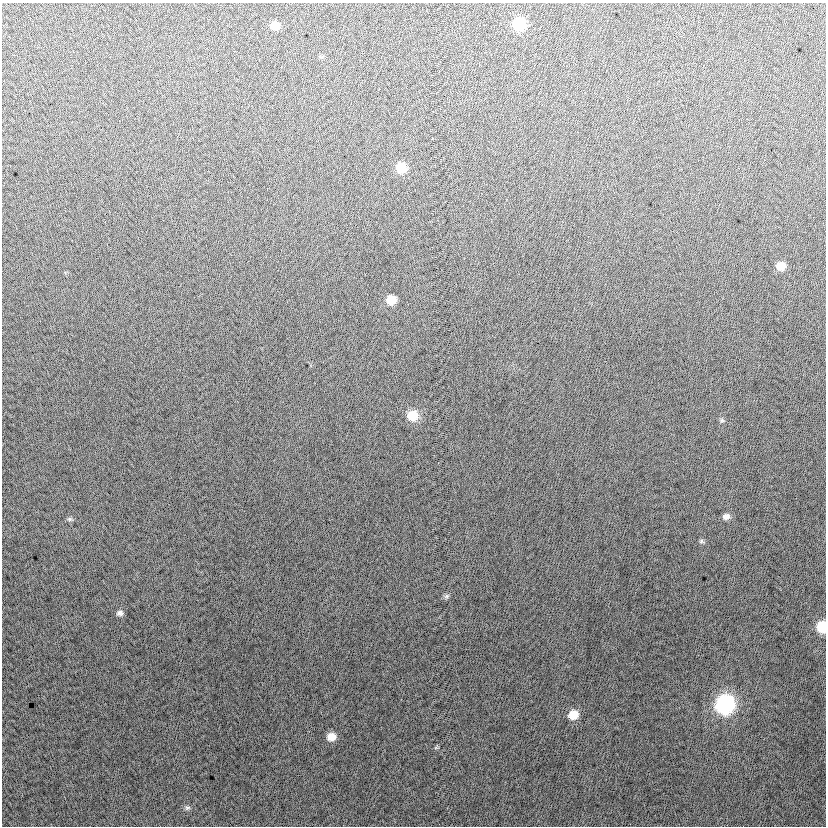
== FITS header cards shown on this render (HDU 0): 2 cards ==
NAXIS1  =                  824
NAXIS2  =                  824

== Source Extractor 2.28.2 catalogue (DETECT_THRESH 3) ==
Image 824 x 824 px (HDU 0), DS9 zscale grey, 1 PNG px = 1 image px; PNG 828 x 828 px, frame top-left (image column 1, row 824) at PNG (2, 3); no overlay
Background 3.48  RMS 13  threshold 38.2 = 3 sigma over >= 5 px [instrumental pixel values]
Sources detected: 18; all 18 listed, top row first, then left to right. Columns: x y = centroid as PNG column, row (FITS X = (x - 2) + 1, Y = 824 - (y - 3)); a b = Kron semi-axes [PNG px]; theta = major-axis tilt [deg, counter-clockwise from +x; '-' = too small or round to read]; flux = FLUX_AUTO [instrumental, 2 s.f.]
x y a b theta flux
519 24 9 8 - 52000
275 25 8 7 - 11000
401 168 9 8 - 23000
781 266 8 7 - 11000
391 300 8 7 - 17000
412 416 10 9 - 19000
722 420 7 5 -44 1600
726 516 8 7 - 4600
69 519 7 5 0 1800
701 541 7 5 0 1800
446 596 9 5 27 2000
120 613 8 6 8 3200
822 627 8 7 - 40000
725 704 10 10 - 240000
573 715 9 8 - 16000
331 737 9 8 - 11000
436 747 6 4 19 1100
187 808 7 7 - 2200
At the frame edge (FLAGS 8, measured only in part): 1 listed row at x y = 822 627